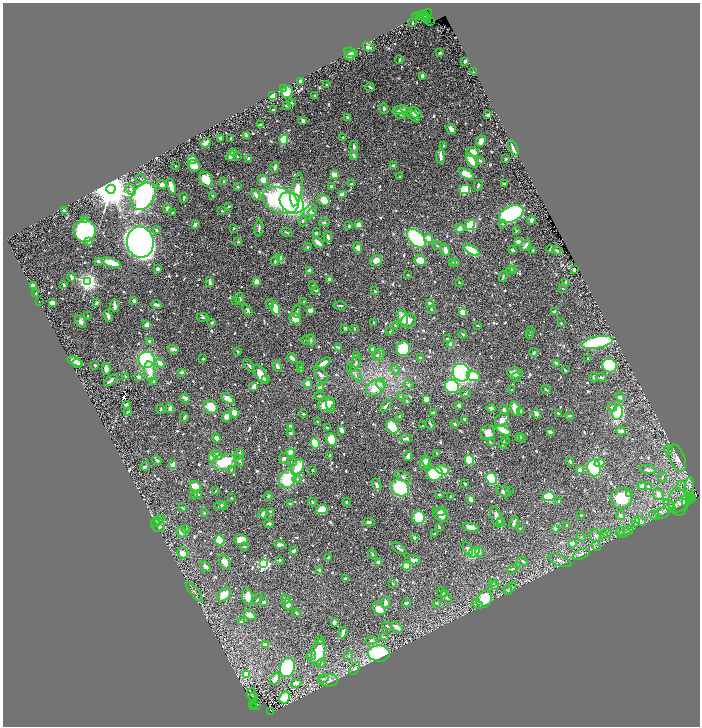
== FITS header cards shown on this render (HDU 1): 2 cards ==
NAXIS1  =                 1395
NAXIS2  =                 1448

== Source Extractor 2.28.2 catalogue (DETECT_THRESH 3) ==
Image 1395 x 1448 px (HDU 1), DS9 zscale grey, zoomed out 1/2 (1 PNG px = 2 x 2 image px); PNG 702 x 728 px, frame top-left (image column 2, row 1447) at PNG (3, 3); each listed source drawn as its Kron ellipse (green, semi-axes under 4 px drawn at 4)
Background 0.711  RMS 0.0088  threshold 0.0263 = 3 sigma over >= 5 px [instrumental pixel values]
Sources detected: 932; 38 cannot appear on this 1/2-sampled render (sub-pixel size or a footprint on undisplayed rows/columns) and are neither listed nor drawn; of the other 894, the 500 brightest by FLUX_AUTO listed and drawn (394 fainter detections omitted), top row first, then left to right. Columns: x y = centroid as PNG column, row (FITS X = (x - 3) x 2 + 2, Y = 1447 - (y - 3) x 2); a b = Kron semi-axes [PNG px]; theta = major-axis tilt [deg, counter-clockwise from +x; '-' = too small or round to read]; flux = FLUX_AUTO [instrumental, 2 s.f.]
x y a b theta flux
428 13 2 1 - 19
423 14 2 1 - 23
418 16 3 2 - 25
421 16 2 2 - 18
424 16 5 2 - 150
415 17 4 2 - 25
426 19 4 2 - 62
430 21 4 1 - 38
413 23 3 2 - 2.7
369 47 6 4 -31 4.7
351 52 7 4 -16 6.2
440 53 2 2 - 2.3
350 55 5 4 - 9.2
399 60 4 2 - 2.4
465 61 2 2 - 13
474 72 2 2 - 4.1
422 76 4 3 - 8.2
300 81 3 2 - 5.3
327 85 3 2 - 3.1
370 87 5 2 - 3.5
283 89 4 2 - 49
287 92 6 5 - 54
272 96 4 3 - 28
314 96 2 2 - 2.8
292 103 3 2 - 2.1
287 105 3 3 - 2.6
384 109 5 3 - 4.4
273 110 3 2 - 2.2
400 110 8 2 9 9
416 113 7 4 -36 11
400 114 6 3 -33 2.5
488 115 2 2 - 10
413 116 7 3 -42 9.2
348 118 4 3 - 3.8
303 121 4 2 - 6
260 125 3 2 - 8
451 129 5 3 - 8.5
247 136 4 3 - 9.7
221 138 3 3 - 3.6
231 138 2 2 - 2.8
343 138 4 3 - 4.4
284 139 5 3 - 100
481 141 5 4 - 10
206 143 5 3 - 15
443 145 2 2 - 3.4
354 147 5 3 - 5.3
513 148 8 2 -65 11
233 152 3 2 - 6.6
473 152 6 5 - 18
354 155 3 3 - 5.6
231 156 5 3 - 15
237 156 4 3 - 2.1
441 156 7 3 -89 12
249 159 4 3 - 6
506 159 3 2 - 3.1
192 160 4 4 - 28
471 160 7 4 -59 37
480 161 3 3 - 3.8
393 165 4 3 - 2.3
175 166 3 2 - 1.9
194 166 6 5 - 26
275 167 5 3 - 5.2
466 174 8 4 -29 35
334 175 3 3 - 25
399 177 2 2 - 2.7
140 178 5 3 - 2.5
206 179 8 6 -60 47
263 180 5 5 - 20
224 182 3 2 - 4
351 184 3 3 - 3.2
504 184 3 2 - 2.1
162 185 5 4 - 8.8
478 185 5 3 - 3.4
171 186 8 3 -70 20
237 187 2 2 - 3.8
332 187 3 3 - 7.1
111 189 4 4 - 7400
131 189 6 3 -53 4.8
297 189 17 5 79 38
465 189 5 4 - 110
256 195 5 3 - 11
342 195 3 2 - 19
143 196 15 10 53 450
212 196 3 2 - 3.3
184 198 5 2 - 2.7
280 200 19 12 -23 320
324 200 6 5 - 29
292 203 13 9 -32 420
229 207 3 2 - 3.3
167 208 4 3 - 6.9
64 211 4 2 - 8.4
222 211 2 2 - 4.9
310 212 8 5 55 8.5
173 213 3 3 - 3.4
312 213 4 3 - 2.8
511 214 13 8 23 490
84 220 3 3 - 5.6
531 220 4 3 - 5.5
303 221 5 3 - 3
324 222 5 3 - 3
502 224 4 3 - 2
195 225 4 3 - 4.5
359 225 4 3 - 16
470 225 5 4 - 120
349 226 2 2 - 5.4
234 228 2 2 - 2.1
259 228 8 2 86 4.9
460 228 5 5 - 7.2
156 230 3 3 - 3.1
85 231 11 11 - 300
516 231 2 2 - 3.9
287 232 6 3 -28 2.7
316 233 3 2 - 4.4
328 237 5 2 - 7
416 238 11 7 -46 190
429 238 5 3 - 16
89 241 2 2 - 12
140 242 15 13 -81 2100
238 242 4 3 - 2.4
318 242 6 2 -44 18
519 242 2 2 - 27
525 245 7 3 55 7.3
437 246 4 3 - 2.1
307 247 2 2 - 4.7
358 248 5 4 - 9.5
550 249 4 2 - 2.3
445 250 6 3 -76 9.6
471 250 9 3 -30 35
512 250 3 2 - 4.4
533 250 3 2 - 5.4
557 250 4 2 - 2.9
280 259 4 3 - 29
275 260 6 3 67 4.2
376 260 6 5 - 17
420 260 6 5 - 30
98 261 4 3 - 4.3
111 262 10 3 -18 34
455 262 3 3 - 3.7
452 263 4 3 - 4
157 269 4 3 - 4.2
513 269 4 3 - 2.9
574 269 3 2 - 3.2
309 270 4 3 - 4.1
511 270 4 3 - 2.2
408 275 2 2 - 2.1
71 277 5 3 - 5
503 277 5 3 - 2.3
330 279 4 3 - 11
88 282 4 3 - 1000
210 282 5 2 - 4.8
257 282 4 3 - 16
459 282 2 2 - 3.1
566 282 3 2 - 3.2
33 285 3 3 - 12
64 285 4 2 - 2.9
313 286 3 3 - 2.4
563 289 3 2 - 2
316 290 4 2 - 2.2
375 291 2 2 - 3.3
36 293 2 2 - 3.8
240 299 6 3 -83 3.3
236 300 4 3 - 2.1
39 301 2 1 - 2.3
134 301 3 2 - 9.1
303 302 3 2 - 2.5
52 303 4 3 - 14
97 303 4 3 - 3.1
430 303 4 3 - 6.5
270 304 5 3 - 2.6
156 305 5 2 - 6.7
115 306 6 2 -86 13
340 306 6 2 -2 3
276 308 6 4 -72 66
431 309 2 2 - 3.3
247 310 6 3 -52 3.6
310 310 4 3 - 9.9
297 311 6 2 88 2.1
463 312 3 3 - 19
554 312 4 3 - 4.9
87 316 2 2 - 2.1
108 316 6 3 -66 5.2
203 317 6 3 1 3.7
403 318 8 5 -78 23
295 319 6 5 - 27
81 321 6 5 - 6.3
408 321 8 6 34 13
212 323 4 3 - 2.1
373 323 3 2 - 2.2
561 323 3 2 - 2.4
147 325 3 3 - 16
477 325 3 2 - 2.1
395 326 3 3 - 2.5
345 328 3 2 - 5.5
354 328 4 2 - 2.4
530 331 4 3 - 2
390 332 3 2 - 2.1
463 334 4 2 - 2.6
530 334 3 2 - 2.4
447 339 3 3 - 2.1
305 340 4 3 - 2.1
311 340 5 4 - 3.2
150 341 3 3 - 6.8
598 342 16 6 12 190
450 344 4 3 - 8.9
339 347 4 3 - 2.1
173 349 5 3 - 8
372 349 3 3 - 7.7
403 349 7 6 - 120
237 352 3 2 - 3.4
534 352 4 4 - 2.7
356 355 3 3 - 2.1
377 355 4 4 - 2.9
379 355 6 5 - 6.8
292 358 5 3 - 7
420 358 3 2 - 5.6
203 359 2 2 - 2.4
588 359 3 2 - 2
147 360 8 8 - 190
75 361 8 4 -22 12
77 363 5 3 - 5.2
160 363 5 4 - 10
323 363 8 3 31 19
557 363 4 2 - 9.6
355 364 8 3 64 4.6
95 365 3 2 - 2.7
609 365 7 6 - 96
249 366 7 3 -51 4.1
277 366 6 3 -68 6
300 367 4 2 - 2.3
106 369 6 3 -81 10
301 369 3 2 - 2.1
395 370 5 3 - 2.1
565 370 3 2 - 3.8
150 371 10 6 -85 19
182 372 3 2 - 7.1
354 373 11 4 -50 5.1
461 373 9 8 - 340
515 373 8 5 -7 14
260 374 10 5 -57 23
321 375 9 5 -56 6
125 376 2 2 - 2.3
473 376 6 5 - 83
139 377 3 2 - 12
516 377 5 4 - 2.3
594 377 4 3 - 5.5
601 377 5 3 - 2.9
111 380 8 2 39 9.2
265 380 4 3 - 2.4
154 382 4 3 - 5.7
308 384 4 3 - 16
381 384 6 4 -75 4.5
409 385 5 4 - 3.1
254 386 4 3 - 15
452 386 7 6 - 140
320 388 4 3 - 13
375 388 9 7 27 35
512 390 2 2 - 1.9
546 390 5 2 - 2.7
465 394 5 3 - 2.4
319 396 5 2 - 2
401 396 3 2 - 3.2
620 397 5 4 - 7.3
185 398 4 3 - 13
228 399 7 3 -34 19
426 399 4 4 - 8.9
407 401 4 3 - 2.2
326 404 8 6 26 44
127 405 4 3 - 9.9
330 405 7 4 -75 12
459 405 3 3 - 7.4
386 406 7 3 51 4.9
211 407 7 6 - 35
612 407 5 3 - 4.3
170 408 5 3 - 13
491 408 4 3 - 6.3
160 409 4 2 - 2.5
515 409 7 4 -73 36
504 410 5 3 - 6.1
128 412 4 2 - 2
521 412 4 3 - 9.7
618 412 7 5 79 110
234 413 5 4 - 16
433 413 2 2 - 18
558 413 4 2 - 2.7
303 414 3 2 - 3
537 414 5 3 - 9.4
400 416 2 2 - 4.9
570 416 4 3 - 4.7
184 417 5 2 - 4.2
227 417 5 4 - 15
465 419 3 2 - 4.7
502 420 8 6 45 10
318 422 4 2 - 2.1
430 424 6 2 -59 2.9
455 424 4 2 - 4.4
422 426 2 2 - 5.7
290 427 4 2 - 6.6
392 427 7 5 -51 99
327 428 3 2 - 4.1
341 430 4 3 - 10
503 430 8 3 -27 38
621 431 4 3 - 12
550 432 4 3 - 5.4
290 433 3 3 - 3.1
488 433 7 7 - 12
522 437 3 3 - 3.3
216 438 5 4 - 5.9
406 438 7 3 0 4
520 438 4 3 - 9
331 440 6 5 - 44
505 440 3 3 - 3.6
490 442 4 3 - 2.5
315 443 5 3 - 77
503 444 5 2 - 3.4
668 449 4 4 - 2.5
290 452 4 4 - 13
240 453 6 3 80 3.6
437 453 2 2 - 2.3
217 455 5 4 - 9.2
330 456 3 2 - 7
408 456 5 3 - 10
213 457 4 4 - 37
284 458 5 5 - 4.5
677 458 14 7 -70 16
157 460 5 3 - 4.1
469 460 5 4 - 55
239 461 6 3 -59 5.3
570 461 4 3 - 2.4
224 462 13 8 12 63
292 462 5 3 - 2.3
427 462 5 2 - 5.6
425 463 7 4 80 16
600 463 5 3 - 20
173 465 2 2 - 31
145 467 5 3 - 3.6
298 467 8 5 55 47
594 468 8 6 -78 110
231 470 4 3 - 2.7
313 470 3 2 - 1.9
442 470 7 4 -15 27
580 470 3 3 - 17
648 470 9 3 -6 9
435 474 8 7 - 190
403 477 8 5 -27 6.4
662 477 6 3 68 2.8
287 479 9 8 - 67
297 479 5 4 - 2.9
491 479 6 5 - 130
377 484 6 3 -64 5.5
465 484 3 2 - 3.1
689 485 8 3 86 3.1
642 486 4 3 - 7.3
648 486 3 3 - 2.9
681 486 5 4 - 2.9
195 487 6 4 -42 33
400 488 9 8 - 150
216 491 3 2 - 2.5
509 491 3 3 - 3.3
504 492 7 5 -27 5.5
198 494 4 3 - 3.4
629 494 3 3 - 7.4
658 494 6 5 - 14
194 495 4 3 - 3.1
439 495 3 2 - 3.5
268 496 4 3 - 2.6
450 496 2 2 - 1.9
549 496 6 4 8 140
231 498 2 2 - 2.4
621 498 11 10 - 59
693 498 2 1 - 9.7
470 499 3 3 - 15
691 499 2 1 - 12
689 500 2 1 - 12
559 501 2 2 - 3.9
312 502 4 3 - 2.3
347 502 4 3 - 2.4
678 502 13 9 -83 17
685 502 2 1 - 3.9
682 503 12 5 44 2.1
290 504 3 2 - 5.2
220 505 5 3 - 8.3
224 506 4 3 - 2.7
670 506 7 4 -51 5
183 508 4 2 - 2.3
322 509 5 4 - 51
271 512 2 2 - 12
441 512 6 3 22 6.6
204 513 2 2 - 3.2
662 513 7 5 14 5.6
263 514 4 2 - 9
441 515 8 6 -39 14
581 515 3 3 - 1.9
655 515 5 2 - 1.9
620 516 4 3 - 9.2
419 517 6 6 - 83
496 517 11 5 -70 11
159 520 5 3 - 3.1
500 521 3 2 - 3
640 521 6 4 -32 6.8
369 522 5 2 - 4.5
636 522 5 4 - 4.5
156 523 4 3 - 2.7
500 523 3 3 - 3.8
514 523 6 2 67 4.3
269 524 5 3 - 3.9
158 525 8 6 -59 11
566 525 3 2 - 2.1
439 527 3 2 - 2
471 527 8 3 -15 15
520 528 2 2 - 2.5
186 529 4 3 - 1.9
555 529 4 3 - 4.6
629 530 5 3 - 2.5
620 531 4 3 - 2.2
181 532 5 5 - 12
607 533 5 3 - 2.9
624 533 7 3 24 2.1
435 534 2 2 - 2.2
603 534 3 3 - 2.1
595 536 6 5 - 5.8
581 537 5 3 - 2.2
414 538 3 2 - 4.7
220 540 5 5 - 65
241 540 6 5 - 43
572 543 4 3 - 11
280 544 5 3 - 8.5
597 546 5 4 - 2.2
244 547 4 3 - 2
399 549 8 3 -37 4.3
468 549 7 4 -66 6.7
294 551 4 2 - 8.9
479 552 5 4 - 5.7
183 553 6 5 - 18
474 553 6 4 39 110
372 554 4 3 - 3.8
581 554 9 4 23 6.4
329 558 3 2 - 7.3
279 560 3 2 - 2.7
413 560 8 4 -9 7
559 560 12 5 -21 9
522 561 5 3 - 4.8
225 562 8 5 -62 16
379 562 3 3 - 10
263 564 3 3 - 340
205 566 5 4 - 9.8
407 566 4 4 - 55
513 569 6 3 24 3.4
320 570 2 2 - 14
345 579 3 2 - 5.8
493 582 3 3 - 2.6
392 583 4 2 - 2.1
494 586 4 4 - 6.2
510 588 8 4 51 4.9
508 590 5 3 - 2.5
194 592 12 2 -50 3.6
441 592 5 3 - 2.5
445 593 3 2 - 3
224 595 8 5 46 28
248 596 8 5 -87 14
447 597 6 3 -61 4
257 599 6 3 49 2.4
286 599 4 3 - 4
484 599 9 7 58 68
264 602 4 3 - 4.9
386 602 5 3 - 11
406 603 4 3 - 4.7
436 603 3 2 - 3.3
288 604 5 4 - 13
477 604 6 4 -42 3.4
379 609 7 5 -44 25
296 613 4 3 - 2.9
249 615 7 4 -28 14
241 622 4 2 - 3.1
334 622 4 3 - 7.6
387 626 5 3 - 2.1
397 627 6 2 -36 18
343 632 6 3 72 6.9
384 637 4 3 - 2
320 640 4 3 - 3.6
371 640 5 4 - 5.3
266 644 3 3 - 7.2
318 653 13 7 79 66
379 653 11 8 -5 350
311 656 5 3 - 2.4
349 656 5 4 - 3
321 663 4 3 - 4.6
287 667 10 7 73 260
355 668 7 4 59 7.3
247 675 4 3 - 36
275 679 6 4 60 22
323 679 5 3 - 2.9
329 680 9 6 1 12
296 683 5 3 - 17
251 694 6 3 -87 2.3
254 697 2 2 - 2.2
285 698 6 5 - 39
252 704 2 2 - 38
256 705 2 1 - 19
253 706 2 2 - 160
270 712 2 2 - 67
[394 fainter detections neither listed nor drawn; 38 sub-pixel or undisplayed-footprint detections neither listed nor drawn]